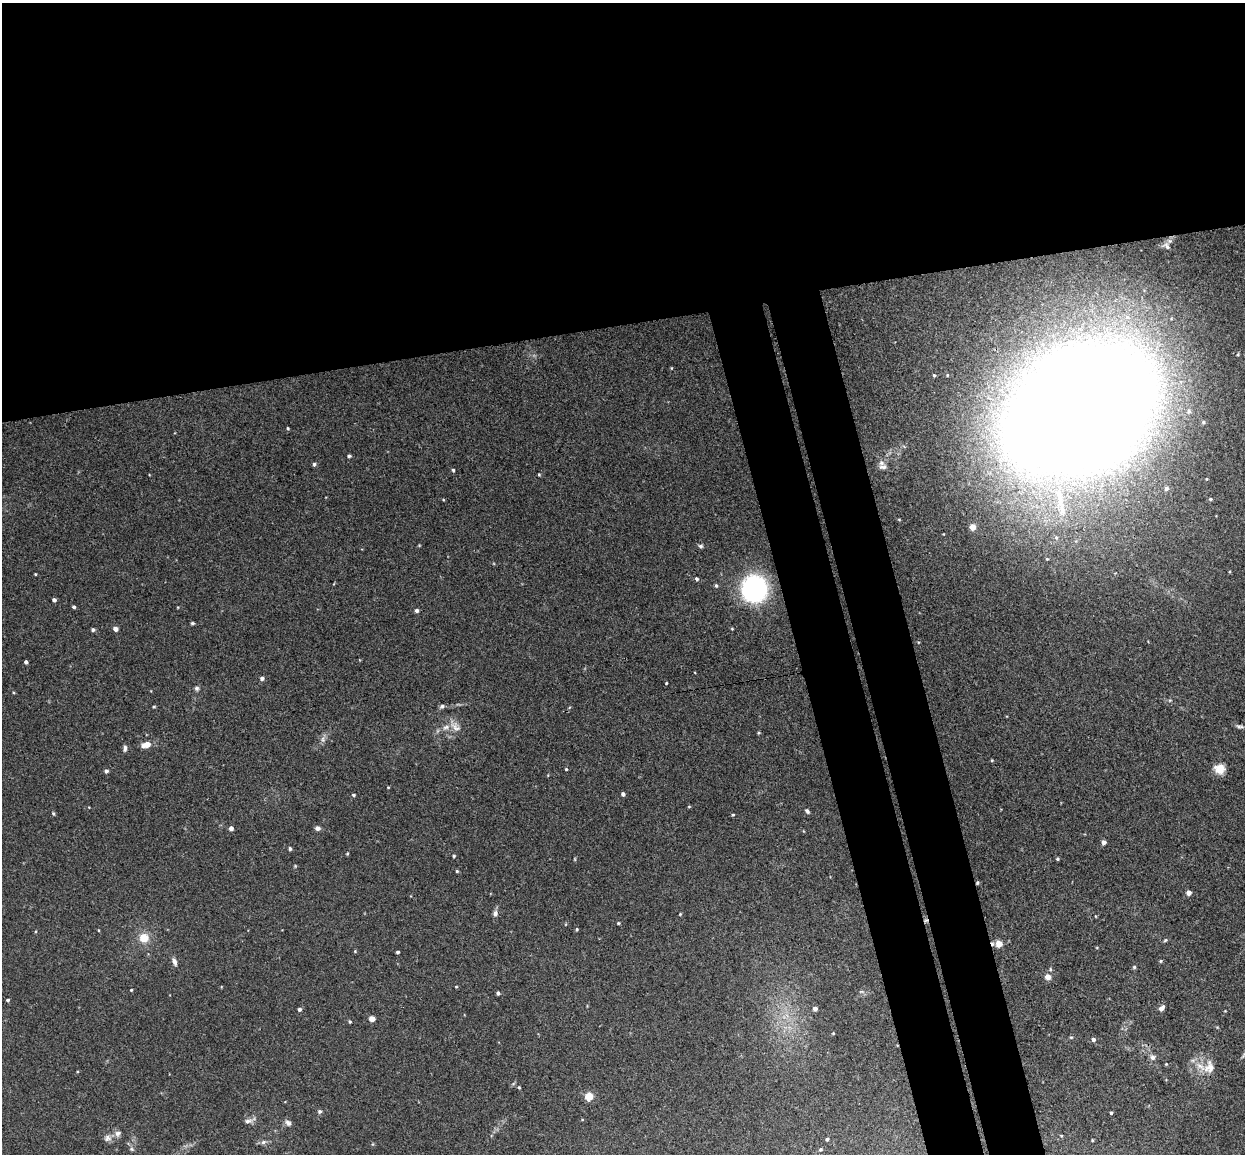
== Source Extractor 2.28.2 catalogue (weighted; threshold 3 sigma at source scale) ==
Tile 2 of 4 x 4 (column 2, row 1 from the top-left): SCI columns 1300-2542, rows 3608-4759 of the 5086 x 5029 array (HDU 1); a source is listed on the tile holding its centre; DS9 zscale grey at full resolution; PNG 1247 x 1156 px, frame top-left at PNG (2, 3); no overlay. Shown black and unused: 34% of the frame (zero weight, under 3 of 4 exposures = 5% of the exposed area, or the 3 px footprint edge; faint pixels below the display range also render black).
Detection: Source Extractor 2.28.2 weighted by HDU 2 'WHT'; one run over the whole footprint, this tile lists its part. Background 0.0493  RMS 0.0046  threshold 0.0208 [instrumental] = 3 sigma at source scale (4.5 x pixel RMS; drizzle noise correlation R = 1.50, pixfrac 1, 0.05/0.05 arcsec/px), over >= 5 px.
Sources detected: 106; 1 cosmic-ray / hot-pixel residue — not listed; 2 inside a brighter listed object's ellipse — not listed separately; the other 103 listed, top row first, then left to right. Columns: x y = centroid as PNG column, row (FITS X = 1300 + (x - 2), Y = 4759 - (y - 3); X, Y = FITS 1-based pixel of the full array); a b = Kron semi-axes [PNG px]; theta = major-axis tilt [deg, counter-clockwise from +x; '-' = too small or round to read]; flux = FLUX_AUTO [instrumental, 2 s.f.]
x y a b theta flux
1167 246 9 5 -56 1
1238 354 5 3 - 0.48
671 368 4 3 - 0.34
934 375 4 3 - 0.51
1080 409 119 90 35 1500
1189 411 6 5 - 0.82
1203 422 5 4 - 0.7
288 428 4 3 - 0.48
349 456 4 4 - 0.76
314 464 5 4 - 0.79
883 467 12 7 6 2.2
453 470 4 3 - 0.68
539 474 4 3 - 0.45
1166 488 6 5 - 1.5
1210 499 5 4 - 0.62
972 527 5 5 - 4.4
701 546 6 4 -14 0.83
35 574 3 3 - 0.42
697 579 5 4 - 0.85
716 586 5 4 - 0.67
754 589 15 14 - 110
54 600 4 3 - 1.4
74 607 3 3 - 0.84
416 610 4 4 - 1.3
192 623 5 3 - 0.61
115 629 5 4 - 2.2
93 630 4 4 - 0.94
26 662 3 3 - 1.1
262 678 4 4 - 1.4
666 683 3 2 - 0.42
197 688 6 6 - 0.94
1170 700 5 3 - 0.49
442 706 5 5 - 0.9
154 707 4 3 - 0.45
1240 726 11 4 -7 1
455 727 17 8 -45 3.4
758 733 5 3 - 0.46
323 739 9 4 -83 1.2
146 745 10 6 15 4.2
125 748 7 4 89 1.3
992 760 4 4 - 0.44
566 769 4 4 - 0.44
1219 769 12 11 - 5.2
106 771 4 4 - 1.1
388 787 3 3 - 0.36
623 794 4 4 - 1.4
353 795 4 3 - 0.56
689 807 5 3 - 0.39
807 811 7 5 -54 0.89
53 813 5 4 - 0.6
733 815 4 3 - 0.41
231 828 4 4 - 1.8
317 828 5 4 - 2
1104 842 4 4 - 2
290 849 5 4 - 0.73
347 854 4 3 - 0.45
454 856 4 3 - 0.55
1057 859 5 4 - 0.56
457 871 4 4 - 0.53
977 882 5 4 - 0.61
1188 893 4 4 - 3
495 913 9 5 82 1.5
680 914 4 3 - 0.35
618 923 4 3 - 0.44
577 929 4 3 - 0.5
98 930 4 2 - 0.34
144 938 9 9 - 6.6
1165 940 5 4 - 0.54
999 944 7 7 - 4.7
355 951 4 3 - 0.39
397 952 3 3 - 0.83
1160 961 4 4 - 0.49
174 962 10 5 -66 1.7
1134 967 5 5 - 0.66
1048 977 6 5 - 3.6
456 987 4 3 - 0.37
131 990 3 3 - 0.47
498 993 4 3 - 0.96
8 1000 4 3 - 0.7
1162 1008 7 5 41 1.8
299 1009 5 4 - 1
815 1009 4 4 - 2
372 1019 4 4 - 5
350 1021 4 4 - 0.54
833 1033 3 3 - 0.34
1071 1037 5 4 - 0.55
1093 1039 5 5 - 1.3
1153 1057 7 7 - 1.5
1166 1064 3 3 - 0.34
1209 1067 19 14 79 6
519 1087 4 3 - 0.54
589 1096 5 5 - 18
320 1111 6 5 - 0.86
1111 1113 3 3 - 0.65
248 1121 11 6 12 1.7
288 1123 10 7 -43 1.5
118 1133 9 7 27 1.8
107 1138 10 9 - 2.1
827 1139 3 3 - 0.62
1092 1140 4 3 - 0.39
263 1142 8 5 27 1.2
131 1149 6 5 - 0.81
820 1149 4 4 - 0.6
Overlapping masked pixels (flux is a lower limit): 3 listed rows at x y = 1080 409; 977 882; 999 944
Isophote crosses this tile's border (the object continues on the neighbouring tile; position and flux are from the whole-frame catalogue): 2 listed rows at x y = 1080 409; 1209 1067